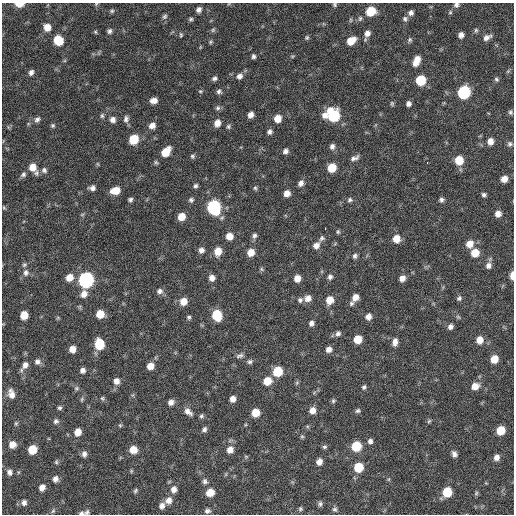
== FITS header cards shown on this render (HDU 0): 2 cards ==
NAXIS1  =                  512 / Axis length
NAXIS2  =                  512 / Axis length

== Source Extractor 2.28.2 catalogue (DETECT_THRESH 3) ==
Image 512 x 512 px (HDU 0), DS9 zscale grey, 1 PNG px = 1 image px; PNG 516 x 516 px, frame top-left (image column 1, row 512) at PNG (2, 3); no overlay
Background 113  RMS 11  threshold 34.1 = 3 sigma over >= 5 px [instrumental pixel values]
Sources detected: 205; all 205 listed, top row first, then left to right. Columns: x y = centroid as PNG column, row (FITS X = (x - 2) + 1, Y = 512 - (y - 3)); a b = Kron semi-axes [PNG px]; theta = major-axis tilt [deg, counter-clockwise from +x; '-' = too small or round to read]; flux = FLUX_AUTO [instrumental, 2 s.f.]
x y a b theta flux
19 4 7 4 0 11000
96 4 5 4 - 880
335 5 5 5 - 1200
456 5 6 6 - 2200
199 9 6 6 - 3100
112 11 6 5 - 1300
371 11 7 7 - 22000
450 12 6 5 - 1100
411 13 6 6 - 2900
164 16 8 6 45 1900
360 18 7 5 74 1600
191 19 6 5 - 1400
405 19 7 6 - 1900
351 20 6 4 -90 970
47 27 7 7 - 7800
213 30 6 5 - 1300
476 30 7 5 76 1400
109 31 6 5 - 2000
95 32 5 4 - 970
367 33 8 6 65 4300
181 35 6 4 -81 1100
461 35 5 5 - 3500
307 37 6 5 - 1200
487 37 10 6 28 3800
58 40 7 7 - 21000
410 40 6 6 - 1500
351 41 8 6 36 10000
210 42 6 5 - 1100
253 56 5 4 - 1800
292 56 6 3 -17 810
416 61 11 6 66 8800
508 71 6 4 45 1000
31 72 6 5 - 2600
239 76 8 7 - 3200
214 78 6 5 - 2000
496 79 7 5 -46 1500
421 80 7 6 - 30000
200 91 6 4 18 1100
219 91 6 6 - 1900
464 92 7 7 - 91000
154 101 7 6 - 4600
392 104 7 5 -75 1200
408 104 5 5 - 2700
218 108 7 7 - 1800
510 112 6 5 - 1500
251 115 6 5 - 4300
325 115 7 7 - 4600
102 116 6 5 - 1500
333 116 9 8 - 56000
277 118 6 6 - 8900
37 119 9 6 47 2500
126 119 9 7 81 2700
112 120 6 6 - 3800
217 123 7 6 - 6000
53 125 5 5 - 1300
152 125 8 6 33 4400
228 127 6 6 - 1500
269 132 6 5 - 2300
134 139 7 6 - 24000
490 141 7 6 - 5400
510 144 7 7 - 1800
332 146 7 6 - 2700
285 151 6 5 - 2800
166 152 9 6 51 15000
192 156 6 6 - 1500
355 158 11 5 22 2800
459 160 7 6 - 16000
156 162 6 5 - 1200
427 162 3 2 - 14000
98 164 6 3 -70 800
32 167 9 8 - 7900
332 168 7 6 - 16000
44 170 8 7 - 2400
36 173 8 7 - 2200
23 174 8 6 40 2100
504 179 6 5 - 6000
301 183 8 6 59 3300
195 186 5 5 - 1600
92 188 7 6 - 3000
255 188 5 5 - 1200
115 191 9 6 13 12000
287 193 6 6 - 5400
484 195 5 4 - 1800
130 200 5 4 - 1700
191 200 6 6 - 1800
350 200 7 6 - 1800
441 200 6 5 - 1900
214 207 8 7 - 120000
4 208 6 3 -58 840
82 214 6 4 2 990
498 214 6 6 - 4700
181 217 7 6 - 9600
325 228 3 2 - 4400
338 232 6 5 - 1200
229 236 7 7 - 7600
254 236 7 6 - 2200
322 238 8 6 58 1900
396 239 7 7 - 9300
470 244 8 7 - 7600
316 245 9 7 51 4500
201 250 7 6 - 3400
218 251 8 6 75 11000
251 252 7 6 - 7700
475 253 7 7 - 12000
355 256 6 6 - 2000
24 265 6 5 - 1400
488 265 8 7 - 3600
261 269 6 5 - 1100
26 273 9 8 - 3000
512 275 7 3 88 6500
69 277 8 7 - 7900
330 277 6 6 - 2200
212 278 6 6 - 4500
297 278 6 5 - 6500
402 278 6 6 - 4400
86 280 8 7 - 190000
160 291 8 7 - 2900
84 294 8 7 - 5300
355 297 7 6 - 5900
308 298 8 7 - 5100
459 298 7 6 - 1900
300 300 7 6 - 2000
330 300 7 7 - 9200
183 301 7 7 - 8200
351 303 6 6 - 1600
100 314 6 6 - 13000
24 315 6 6 - 11000
217 315 8 7 - 26000
189 317 5 5 - 1300
368 317 7 6 - 4100
311 323 6 6 - 2600
450 327 7 6 - 2800
338 333 7 6 - 2300
358 339 6 6 - 12000
479 340 8 7 - 7800
395 342 9 6 82 4100
99 344 8 7 - 28000
72 349 6 5 - 6400
329 349 6 6 - 4200
240 356 10 5 17 2200
494 359 7 6 - 11000
37 362 8 7 - 2800
250 362 7 6 - 1900
25 365 10 8 64 4300
150 366 7 6 - 7500
82 370 6 6 - 2900
277 371 7 7 - 24000
116 381 8 7 - 4300
267 381 8 7 - 12000
475 386 9 7 28 7100
364 387 6 5 - 1500
76 388 7 5 21 1300
11 394 12 8 -74 5300
102 398 7 5 -88 1200
233 399 5 5 - 4600
82 400 7 4 71 1100
333 401 6 6 - 1300
171 402 7 6 - 3600
60 408 5 5 - 1500
312 410 7 6 - 5600
358 411 7 6 - 1600
188 412 12 7 -39 4300
255 413 6 6 - 12000
201 416 6 6 - 1500
56 421 7 6 - 2000
429 421 6 5 - 1100
16 423 5 4 - 1000
120 425 5 5 - 980
204 429 7 6 - 2200
501 430 7 6 - 16000
78 432 7 6 - 7400
302 436 5 5 - 1100
370 441 6 6 - 2400
12 444 7 6 - 6300
356 446 7 7 - 26000
324 447 6 5 - 1400
32 449 7 6 - 16000
133 450 7 7 - 9100
230 450 8 7 - 5500
84 454 7 6 - 2900
454 454 7 5 -71 2900
496 457 7 6 - 3900
56 462 6 5 - 1100
319 462 6 5 - 4800
358 467 7 7 - 22000
9 472 8 7 - 2700
55 479 7 6 - 3300
389 479 6 4 71 800
205 481 7 6 - 2300
42 487 7 6 - 4300
174 489 9 8 - 4400
135 491 6 5 - 1300
210 492 7 7 - 10000
447 492 7 6 - 23000
476 493 6 5 - 1100
169 500 9 8 - 5100
24 503 8 6 87 2700
320 504 7 6 - 1900
162 506 8 6 63 3600
300 509 6 5 - 1300
335 509 7 6 - 1800
53 511 6 5 - 1300
207 511 7 5 8 2100
87 512 7 5 43 1600
81 513 7 4 8 1900
At the frame edge (FLAGS 8, measured only in part): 6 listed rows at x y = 19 4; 96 4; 335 5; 456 5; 512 275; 81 513